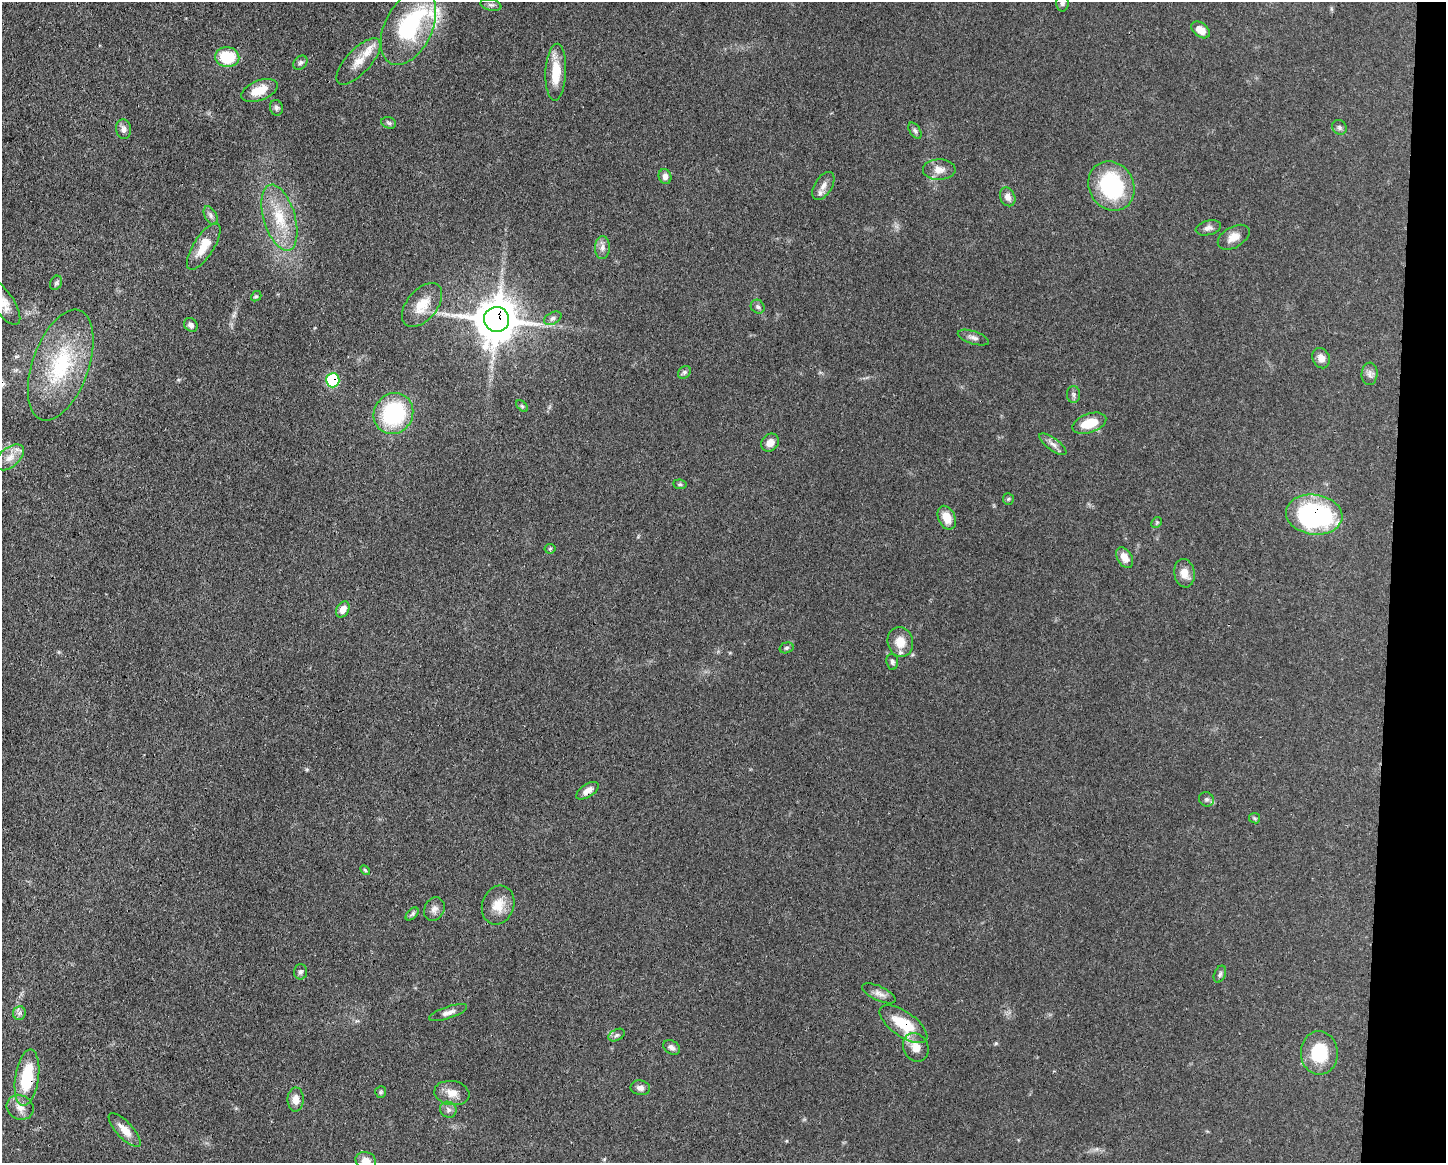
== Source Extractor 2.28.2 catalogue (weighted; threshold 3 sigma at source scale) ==
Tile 6 of 3 x 4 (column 3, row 2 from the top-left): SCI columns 3003-4446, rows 2326-3486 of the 4669 x 4656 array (HDU 1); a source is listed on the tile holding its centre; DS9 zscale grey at full resolution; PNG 1448 x 1165 px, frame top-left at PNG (2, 2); each listed source drawn as its Kron ellipse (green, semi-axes under 4 px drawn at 4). Shown black and unused: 4% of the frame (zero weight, under 3 of 4 exposures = <1% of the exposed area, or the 3 px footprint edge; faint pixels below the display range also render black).
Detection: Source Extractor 2.28.2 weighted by HDU 2 'WHT'; one run over the whole footprint, this tile lists its part. Background 0.0609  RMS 0.0043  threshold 0.0192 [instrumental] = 3 sigma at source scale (4.5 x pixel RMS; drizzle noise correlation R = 1.50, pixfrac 1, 0.05/0.05 arcsec/px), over >= 5 px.
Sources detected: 88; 4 inside a brighter listed object's ellipse — not listed separately; the other 84 listed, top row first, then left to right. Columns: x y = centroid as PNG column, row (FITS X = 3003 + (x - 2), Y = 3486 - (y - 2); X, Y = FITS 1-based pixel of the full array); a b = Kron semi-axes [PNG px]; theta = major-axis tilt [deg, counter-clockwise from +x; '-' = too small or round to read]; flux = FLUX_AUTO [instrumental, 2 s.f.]
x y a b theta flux
1062 3 8 6 -89 1.2
491 5 10 5 -13 1.2
408 27 40 23 64 39
1200 30 10 7 -38 4.2
227 57 12 10 -4 16
358 61 29 12 47 7.1
300 63 8 6 45 1.1
556 72 28 10 87 11
259 90 19 10 21 7
276 108 8 6 -75 1.1
389 123 8 5 -18 0.83
1339 127 8 6 -46 1.2
124 129 10 7 -80 1.9
915 131 9 5 -57 1
939 170 16 10 2 3.8
665 177 7 6 - 2.1
823 186 15 8 57 2.8
1111 186 25 22 -60 39
1008 197 10 7 -66 2.7
211 216 10 6 -61 1.3
279 218 34 15 -73 16
1208 228 13 7 13 1.9
1234 237 17 10 29 4.2
204 246 27 10 58 8.2
602 248 11 7 88 2.1
56 283 7 5 62 0.89
256 296 5 4 - 0.61
3 302 26 10 -56 5.6
422 305 25 15 50 7.9
758 307 7 6 - 0.98
553 318 9 5 29 1.3
496 319 12 12 - 1400
191 325 7 6 - 1.5
973 338 16 6 -18 1.9
1321 358 10 8 -66 3
61 365 58 28 71 36
684 372 7 5 45 0.88
1370 374 11 8 85 1.8
333 380 7 6 - 28
1074 394 8 6 -89 1.2
522 406 7 4 -45 0.64
393 413 21 19 56 39
1089 423 18 9 19 10
770 443 9 8 - 3.4
1053 444 16 6 -36 2.2
10 457 16 9 40 4.5
680 484 7 5 -7 0.65
1008 499 6 5 - 0.67
1314 515 28 20 -7 69
947 518 12 8 -65 5.8
1157 522 6 4 45 0.6
550 549 5 5 - 0.54
1125 558 11 7 -60 4.1
1184 573 14 10 -81 4.4
343 609 8 6 60 3.1
900 642 15 12 -75 6.4
786 648 7 5 16 0.81
892 662 8 6 -83 0.96
587 791 12 6 33 3
1206 799 8 7 - 1.2
1255 818 5 5 - 0.58
365 870 6 3 -45 0.54
498 905 20 16 70 6.9
434 909 12 10 64 2.3
412 914 8 4 45 0.95
300 972 7 6 - 1.1
1220 974 9 5 67 1
879 993 18 7 -25 2.5
19 1013 7 6 - 1.3
448 1013 20 6 18 2.5
903 1024 28 12 -35 15
616 1035 9 5 27 0.98
671 1047 9 6 -33 1.5
916 1047 15 12 -60 4.9
1319 1053 22 18 -88 16
27 1078 28 12 82 21
640 1088 10 7 -9 2.1
381 1092 6 5 - 0.69
452 1093 17 12 -9 4.5
296 1099 12 8 89 3.7
20 1107 14 12 -30 3.8
448 1110 8 7 - 1.6
125 1130 22 8 -47 5.3
366 1161 10 8 -25 3.9
Overlapping masked pixels (flux is a lower limit): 6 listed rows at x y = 496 319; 333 380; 1314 515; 587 791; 903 1024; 27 1078
Isophote crosses this tile's border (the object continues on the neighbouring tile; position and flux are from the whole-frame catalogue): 3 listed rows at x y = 1062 3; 3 302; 366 1161